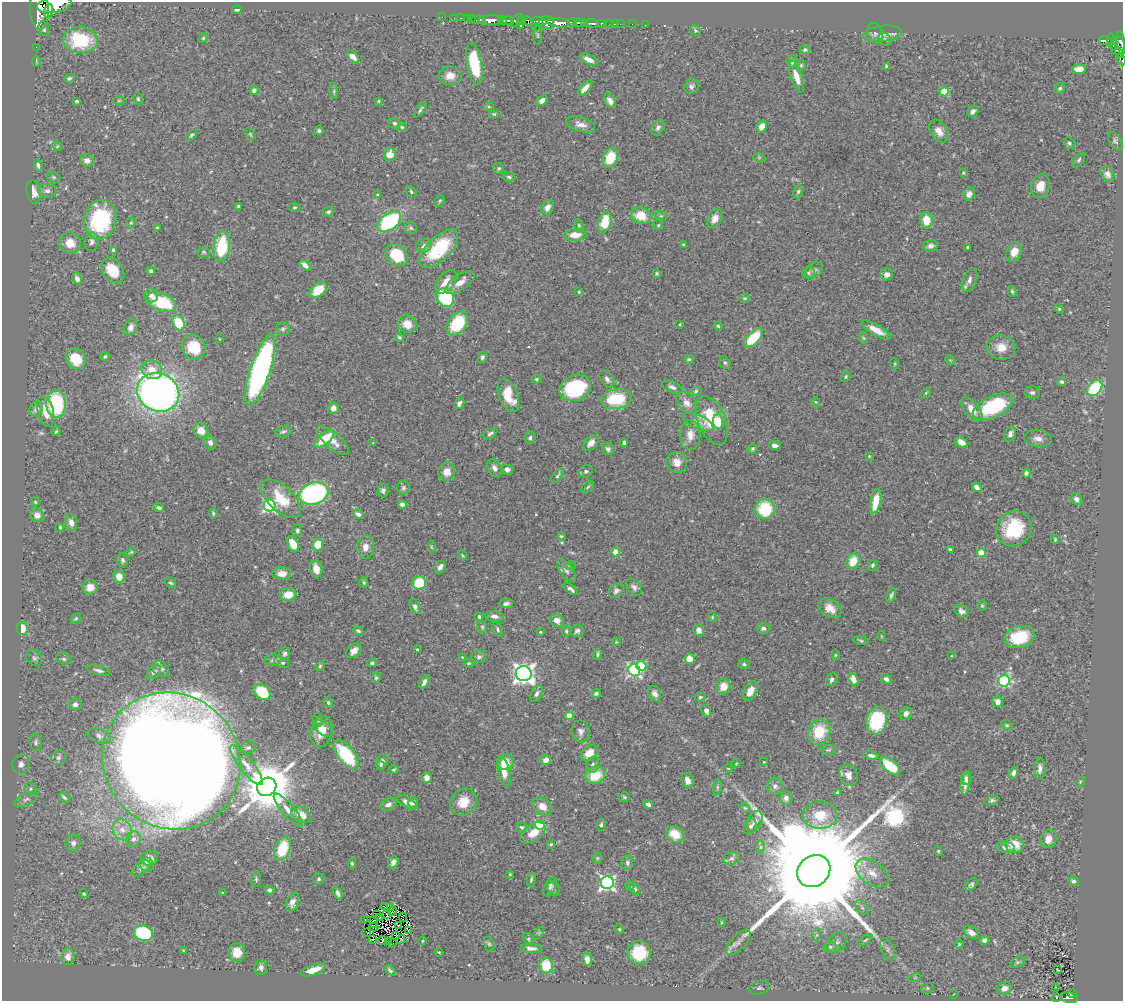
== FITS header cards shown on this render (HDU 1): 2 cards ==
NAXIS1  =                 1121
NAXIS2  =                  999

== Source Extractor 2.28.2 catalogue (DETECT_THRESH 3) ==
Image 1121 x 999 px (HDU 1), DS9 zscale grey, 1 PNG px = 1 image px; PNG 1125 x 1003 px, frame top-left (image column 1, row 999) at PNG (2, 2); each listed source drawn as its Kron ellipse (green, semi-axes under 4 px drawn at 4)
Background 0.481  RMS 0.021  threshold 0.0624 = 3 sigma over >= 5 px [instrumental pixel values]
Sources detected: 505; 3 with non-positive FLUX_AUTO (blend fragments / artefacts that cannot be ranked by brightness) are neither listed nor drawn; of the other 502, the 500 brightest by FLUX_AUTO listed and drawn (2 fainter detections omitted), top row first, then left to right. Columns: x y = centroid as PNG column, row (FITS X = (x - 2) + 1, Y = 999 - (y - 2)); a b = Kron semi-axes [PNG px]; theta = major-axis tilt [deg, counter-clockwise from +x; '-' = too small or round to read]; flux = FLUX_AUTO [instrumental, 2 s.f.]
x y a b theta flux
54 5 17 8 9 2900
39 9 20 9 -87 3200
237 10 5 3 - 2.3
49 11 7 3 75 650
442 17 2 2 - 5.3
454 18 2 2 - 5.6
461 18 3 2 - 13
467 18 2 2 - 8.7
471 18 3 3 - 13
478 20 7 2 4 39
491 20 12 5 2 1100
502 20 4 3 - 300
507 20 7 3 -4 420
517 20 7 5 47 120
522 21 4 3 - 150
528 21 6 4 -22 260
539 21 8 3 -6 300
572 22 4 3 - 310
546 23 7 7 - 560
559 23 11 4 -5 1400
579 23 6 4 -6 500
584 23 3 3 - 360
592 23 6 3 -4 160
601 23 3 3 - 85
610 23 3 3 - 24
615 24 3 2 - 12
620 24 2 2 - 6.2
632 24 2 2 - 4.6
520 25 3 3 - 90
645 25 2 2 - 3.1
536 27 2 2 - 12
44 29 7 5 -76 3
695 31 6 4 -49 2.5
875 33 10 7 -69 5.3
882 34 20 8 7 13
538 35 9 4 -89 2.6
203 38 5 4 - 1.7
885 39 7 5 -45 4.1
80 40 17 13 -5 84
1105 40 7 3 0 140
1112 42 9 3 -77 120
1121 43 12 3 -83 320
1118 46 9 7 74 160
36 47 2 2 - 4.3
805 50 5 4 - 2.6
1117 51 8 3 -45 90
353 57 8 4 -46 9.2
589 59 9 5 -26 9.9
1121 60 6 3 -61 27
36 61 5 3 - 1.4
792 61 6 5 - 4
474 64 21 7 -80 79
801 65 5 5 - 2.1
886 66 3 3 - 1.5
1079 69 7 4 5 16
450 76 11 9 0 14
796 77 17 6 -71 15
69 78 5 4 - 2.8
691 86 7 7 - 3.9
585 88 10 4 49 10
1060 88 6 5 - 2.4
254 90 4 4 - 4.9
334 91 8 4 -83 2.4
944 92 4 4 - 51
138 99 6 4 -77 2.4
77 101 3 3 - 2.6
119 101 6 4 1 1.5
378 101 4 3 - 1.5
542 101 6 4 42 6.8
610 101 8 5 -58 6.7
489 107 5 4 - 1.7
420 110 9 3 54 3.2
973 111 6 5 - 6.4
494 114 5 4 - 1.8
395 123 6 5 - 3.6
581 124 15 7 -16 10
762 126 6 5 - 11
402 127 5 4 - 2.2
658 128 8 6 58 4.7
319 131 5 4 - 2.9
939 131 12 8 -59 12
250 134 7 4 -61 1.7
191 135 6 4 42 2.3
1115 141 10 5 -56 3.5
1069 143 6 5 - 3
57 146 5 4 - 1.8
390 154 6 6 - 17
759 157 6 4 -18 1.8
610 158 10 7 68 35
87 160 7 6 - 8.1
1079 160 8 5 54 3
38 165 6 4 -77 3.5
499 168 5 5 - 2.1
963 173 4 3 - 1.5
1107 174 8 6 -60 7
54 177 7 5 -20 2.4
509 177 6 4 -11 2.5
1040 186 12 9 73 18
47 191 9 6 0 5.5
34 192 12 7 -78 12
411 192 6 4 -54 2.4
798 192 7 5 72 2.7
969 194 7 5 52 7.6
377 195 4 3 - 1.2
440 201 6 4 67 1.8
238 206 3 3 - 2.1
295 207 6 3 1 1.7
547 207 8 6 58 8.2
328 212 6 4 24 2.6
641 216 10 8 -22 27
661 216 6 4 -17 1.5
715 218 10 7 61 10
100 220 20 16 78 140
926 220 8 6 -81 25
389 222 13 8 34 140
605 222 11 6 75 41
131 223 6 4 69 1.9
579 225 6 4 -69 2
658 225 5 5 - 1.7
157 228 3 3 - 1.5
411 228 6 5 - 2.7
575 235 11 6 2 17
92 242 9 7 82 5.4
70 243 11 10 - 18
684 245 3 3 - 2
424 246 8 6 13 4.9
930 246 7 6 - 5.7
222 247 15 8 82 63
968 247 3 3 - 3.1
439 249 24 11 44 84
113 250 4 3 - 4.4
204 252 6 5 - 2.2
1014 252 10 7 64 16
396 255 12 10 -43 53
305 265 6 4 -41 7
113 270 14 10 -54 35
814 270 10 6 37 4.9
151 271 4 4 - 3.5
656 273 4 4 - 1.9
809 273 6 5 - 2.4
887 274 6 6 - 6.9
77 279 6 5 - 6.8
969 280 12 6 68 7.6
446 282 14 8 50 17
460 283 17 7 34 13
318 290 10 6 38 33
1012 291 5 4 - 2.2
579 292 4 3 - 1.3
151 295 7 7 - 7.2
445 297 10 8 -59 120
744 298 5 4 - 1.5
161 302 15 8 -21 82
1059 309 5 4 - 1.7
178 323 8 5 -66 54
457 323 13 9 54 68
407 324 10 8 -19 16
680 324 3 2 - 1.3
718 326 4 4 - 1.8
131 327 8 6 62 6.3
283 329 7 7 - 3.6
876 330 16 5 -29 16
399 337 4 4 - 2.1
753 338 12 6 45 57
864 338 6 4 -70 1.9
219 339 3 2 - 0.98
194 347 13 11 -55 47
1001 347 14 12 -11 17
105 356 4 3 - 2.1
482 357 6 4 76 3.1
76 359 11 9 -50 32
689 359 4 3 - 2.5
950 360 5 4 - 1.5
725 363 6 5 - 3
895 364 5 3 - 1.2
152 370 10 9 - 19
260 370 37 10 72 440
846 377 6 4 53 2
536 379 5 4 - 1.9
607 379 10 6 -55 5.1
1062 382 5 4 - 2.8
672 387 11 5 -24 4.9
575 388 16 12 25 120
1095 388 9 6 50 97
696 391 6 4 31 2.2
158 392 21 19 -26 820
926 393 5 3 - 1.3
1032 393 8 6 -1 3.6
508 395 17 9 -68 34
616 399 15 10 9 64
816 402 5 3 - 1.2
459 403 6 5 - 6.4
687 403 13 8 -52 9.9
56 404 13 9 -87 110
993 407 21 10 26 110
333 408 5 5 - 8.3
36 409 8 6 65 5.5
972 409 14 7 -50 15
46 412 16 8 -77 20
712 420 26 14 -66 59
698 422 17 7 -24 7.8
718 422 7 5 -87 27
201 430 8 7 - 14
56 432 4 3 - 1.6
283 432 8 5 16 3.3
490 434 8 4 29 3.5
1010 434 8 5 65 5.6
690 435 15 10 88 14
530 438 6 5 - 3.3
1038 438 14 8 -7 9.2
324 439 12 5 40 40
333 441 20 8 -41 14
961 442 6 4 -29 14
210 443 7 6 - 5.6
373 443 4 4 - 1.1
591 443 9 6 49 8.7
624 443 4 4 - 3.7
774 445 6 3 -3 5.7
608 449 6 6 - 3.5
752 449 5 4 - 2.6
869 456 3 3 - 1.3
677 462 10 10 - 12
494 468 9 6 -65 6.4
507 469 5 5 - 6.2
586 471 7 6 - 3
447 472 9 8 - 13
1026 473 4 4 - 3.9
557 475 9 4 56 2.6
588 487 7 4 37 2.1
977 487 5 4 - 5
403 488 6 6 - 3.2
383 490 7 5 88 3.7
314 494 15 11 18 260
281 499 24 12 -44 40
1076 499 6 5 - 4.9
876 501 13 5 79 29
35 502 4 3 - 1.4
402 504 4 4 - 5.9
270 505 6 6 - 240
159 508 5 4 - 3.7
765 509 10 9 - 65
213 513 5 4 - 2
358 514 5 4 - 6.3
37 515 7 6 - 7.7
71 522 9 6 -77 8.3
60 527 3 3 - 1.6
1014 529 18 17 - 72
297 531 6 5 - 3.1
561 536 4 4 - 1.9
1055 539 4 3 - 1.5
293 544 8 5 -64 24
318 545 6 5 - 37
365 547 12 8 85 9.9
431 547 6 4 -87 1.6
950 549 3 3 - 1.6
131 552 5 4 - 1.6
615 552 4 4 - 36
981 553 4 4 - 43
462 555 5 3 - 1.2
122 560 7 5 90 3.2
853 561 8 6 61 26
873 565 5 4 - 2.5
570 566 6 4 -2 1.9
440 567 6 5 - 5.6
316 569 9 6 -76 13
566 570 13 6 -55 6.5
282 573 9 6 2 13
119 577 6 5 - 16
170 583 6 4 -37 2.1
364 583 5 4 - 2.1
419 583 7 6 - 58
90 587 7 7 - 13
634 587 10 6 -48 5.3
571 589 8 4 -35 4.1
616 591 8 6 35 4.4
288 595 8 6 10 21
891 595 8 4 70 3
506 603 7 4 5 4
982 605 5 4 - 1.9
415 607 8 5 -71 4.4
830 608 12 8 -33 15
961 611 8 5 -35 5.6
495 616 9 5 -6 6.4
479 617 4 3 - 2.4
712 617 5 4 - 1.7
76 619 5 4 - 2
557 620 7 6 - 9.7
482 627 6 5 - 2.3
22 628 7 5 -76 23
763 628 6 5 - 3.9
497 629 7 4 -65 2.9
699 630 6 5 - 6.1
358 631 5 4 - 2.8
566 631 5 4 - 2.3
577 631 7 6 - 3.8
540 632 3 3 - 1.4
881 636 5 3 - 1.1
1019 637 15 10 16 60
861 641 7 3 -11 1.7
616 642 4 4 - 1.4
417 650 3 3 - 2
354 651 9 6 42 9.5
285 654 6 5 - 3.6
597 654 6 4 78 2.5
835 655 5 3 - 1.4
952 656 4 4 - 1.6
462 657 4 3 - 1
479 657 7 6 - 3.9
34 658 9 7 -46 4.4
64 659 7 5 -17 2.9
689 659 5 5 - 16
273 660 8 5 7 3.9
282 662 8 5 -20 3.8
372 663 5 4 - 2.4
468 663 5 4 - 1.9
744 664 5 4 - 2.4
320 666 5 4 - 1.8
641 666 5 4 - 62
161 669 9 7 -37 4.5
99 670 12 4 -13 4.9
634 670 6 5 - 230
154 672 8 5 42 4.4
524 674 8 7 - 890
376 678 5 4 - 1.9
832 679 6 5 - 5
853 679 6 4 -66 15
886 679 5 4 - 4.2
1004 681 6 5 - 140
425 682 7 4 57 5.2
723 687 8 7 - 16
750 691 11 6 62 13
262 692 9 7 -40 59
596 693 5 4 - 2.5
537 694 9 5 67 4.3
655 694 8 6 -63 6.8
700 697 5 4 - 2
328 702 6 4 -60 2.5
998 702 5 5 - 8.7
75 704 6 6 - 5.9
706 711 6 4 -65 5.1
906 714 7 5 41 7.2
569 716 4 4 - 28
318 720 7 5 -74 2.7
877 720 14 10 78 87
1007 725 6 4 -21 2.1
323 729 11 6 -34 9.6
321 731 16 10 76 21
581 731 11 9 -79 6.5
819 732 13 10 65 45
99 736 12 7 -21 6.6
36 742 8 6 -82 3.4
248 748 7 6 - 3.9
829 750 7 5 1 2.3
589 753 9 7 43 16
346 755 17 8 -52 78
871 755 8 4 -11 4.4
58 758 8 7 - 4
546 760 5 4 - 7.8
171 761 71 66 -41 6000
382 761 7 5 71 4.4
505 762 8 8 - 20
764 762 3 2 - 1.2
736 763 5 3 - 1.2
21 764 10 8 76 8.1
246 765 25 7 -52 16
381 765 4 4 - 1.7
593 765 8 6 67 4.3
890 766 12 6 -39 52
728 768 4 3 - 1.1
1040 768 11 5 88 5.9
394 770 5 4 - 2.3
504 772 15 6 -77 16
1013 773 6 4 69 4.5
595 775 10 8 26 34
848 775 11 8 -65 11
426 778 5 5 - 7.6
966 779 6 5 - 5.4
687 780 8 6 -72 8.1
1080 782 5 4 - 1.6
965 783 12 4 82 9.3
775 786 8 8 - 5.4
267 787 10 9 - 8000
717 787 8 4 82 2.2
30 789 6 6 - 2.5
837 792 3 2 - 1.4
64 797 6 2 -44 2.1
624 797 6 5 - 2.1
786 798 7 6 - 5.8
26 799 13 5 25 5.4
992 800 7 5 17 3.1
407 802 11 5 -33 9.2
413 802 5 4 - 3.5
463 802 14 12 51 25
388 804 9 5 22 5.6
648 804 5 3 - 4.2
542 806 10 8 -40 13
745 808 5 4 - 1.6
288 810 21 6 -50 13
301 815 11 7 -33 18
820 815 17 13 -1 37
755 821 10 7 63 6.8
540 825 5 5 - 100
601 825 6 5 - 2.7
521 827 5 5 - 2.8
750 827 8 5 62 4.8
122 830 11 9 -59 12
533 833 14 8 36 17
675 834 9 7 -32 24
134 839 8 7 - 5.2
1048 839 9 7 65 10
73 843 8 7 - 6.2
551 844 3 3 - 1.4
1015 845 9 8 - 24
760 847 7 4 -90 2.9
1005 847 9 5 -7 5.3
282 849 12 7 68 56
938 851 5 4 - 1.5
149 858 8 7 - 7.6
597 858 5 5 - 1.9
732 858 8 6 16 4.8
393 862 6 5 - 5.9
352 863 5 4 - 2.4
627 863 7 6 - 3.7
146 865 7 7 - 3.3
141 868 11 6 38 4.6
814 871 17 15 39 84000
872 873 18 11 -36 20
510 874 3 2 - 1.4
256 879 8 5 84 2.6
319 879 6 5 - 2.6
531 879 7 3 80 2.3
1073 881 5 5 - 3.3
607 883 6 6 - 370
971 885 7 5 45 3.2
630 886 5 4 - 1.6
550 887 10 5 65 4.3
553 888 7 6 - 3
635 889 6 4 -53 2.3
270 890 4 4 - 4.2
223 893 3 3 - 1.6
338 893 7 4 -63 4.6
84 894 4 4 - 1.8
292 902 10 6 69 7.1
384 907 3 2 - 1
862 907 8 5 -54 3.5
390 908 4 2 - 2.2
392 911 5 2 - 1.2
376 914 2 2 - 0.7
387 914 4 2 - 1.1
380 917 2 2 - 0.4
403 917 4 2 - 1.9
365 919 2 2 - 1.4
374 922 6 4 -84 4.8
721 922 4 3 - 1
399 925 4 2 - 0.85
374 927 4 2 - 0.42
619 929 5 4 - 1.6
408 930 3 3 - 1.6
366 932 4 2 - 1.4
971 932 8 5 -33 8.1
143 933 10 7 -23 120
539 933 7 4 55 1.8
816 935 6 4 70 1.9
395 936 2 2 - 0.57
372 939 3 2 - 1.2
401 939 4 2 - 0.82
528 939 7 4 -63 2.3
865 940 8 4 36 2.3
984 940 5 4 - 4.6
382 941 4 2 - 0.79
388 941 3 2 - 0.4
422 941 4 3 - 1.2
738 942 16 7 47 8.3
836 943 12 8 45 7.4
393 944 2 2 - 0.63
489 944 7 5 -69 2.3
959 944 4 4 - 1.9
830 947 7 6 - 3.2
531 948 10 4 -3 6.1
888 949 12 6 -70 5.8
183 950 3 3 - 1.1
237 952 9 8 - 20
439 952 4 3 - 1.2
639 953 11 11 - 49
68 956 8 6 83 9.2
587 959 7 5 -80 8
1017 962 8 5 26 2.7
546 966 8 7 - 38
261 967 7 6 - 5.1
313 970 13 5 20 19
390 970 5 3 - 2.8
1057 970 3 2 - 1.1
915 977 6 4 19 1.9
1056 987 3 2 - 2
759 988 10 6 16 3.8
927 988 6 5 - 2.3
1004 988 7 6 - 9.7
1072 993 3 2 - 7.8
953 995 3 2 - 0.94
1069 997 8 5 -11 94
1056 998 3 2 - 1.5
At the frame edge (FLAGS 8, measured only in part): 4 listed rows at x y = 54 5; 39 9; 1121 43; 1121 60
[2 fainter detections neither listed nor drawn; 3 non-positive-flux detections neither listed nor drawn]